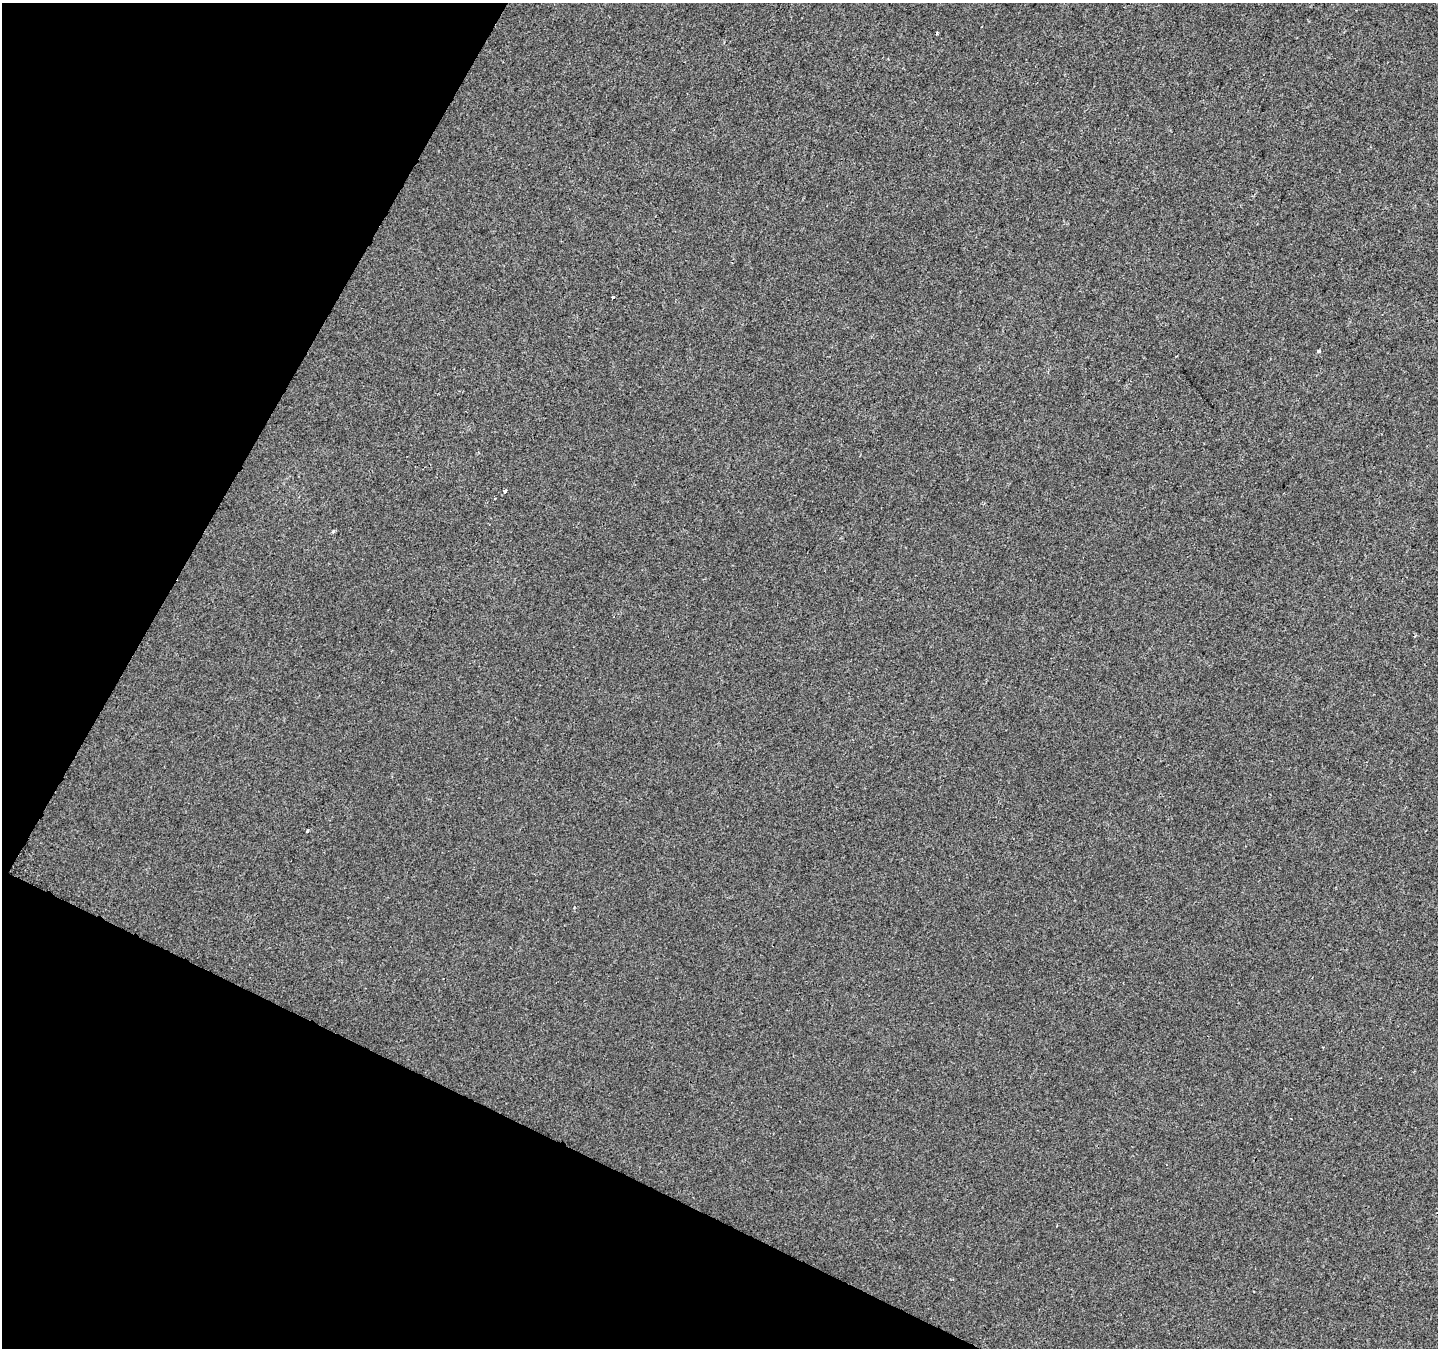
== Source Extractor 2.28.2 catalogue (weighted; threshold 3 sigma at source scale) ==
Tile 9 of 4 x 4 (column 1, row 3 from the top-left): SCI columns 1-1436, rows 1546-2891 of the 5749 x 5849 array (HDU 1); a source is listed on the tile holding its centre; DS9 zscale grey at full resolution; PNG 1440 x 1350 px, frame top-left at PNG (2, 3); no overlay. Shown black and unused: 24% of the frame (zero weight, under 2 of 3 exposures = <1% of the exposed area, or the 3 px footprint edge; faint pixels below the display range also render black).
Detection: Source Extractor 2.28.2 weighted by HDU 2 'WHT'; one run over the whole footprint, this tile lists its part. Background 5.63e-04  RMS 0.0042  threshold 0.0188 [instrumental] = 3 sigma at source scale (4.5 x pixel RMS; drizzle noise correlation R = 1.50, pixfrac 1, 0.0396/0.0396 arcsec/px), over >= 5 px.
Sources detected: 6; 1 cosmic-ray / hot-pixel residue — not listed; the other 5 listed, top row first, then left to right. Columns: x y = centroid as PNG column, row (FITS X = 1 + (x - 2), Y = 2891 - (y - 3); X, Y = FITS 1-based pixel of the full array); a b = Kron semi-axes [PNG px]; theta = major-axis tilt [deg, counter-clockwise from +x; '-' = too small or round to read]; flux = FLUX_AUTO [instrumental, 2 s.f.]
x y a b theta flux
613 298 3 3 - 1.1
1318 351 3 3 - 1.6
505 491 3 3 - 7.9
495 499 3 3 - 1.4
308 831 3 3 - 4.9